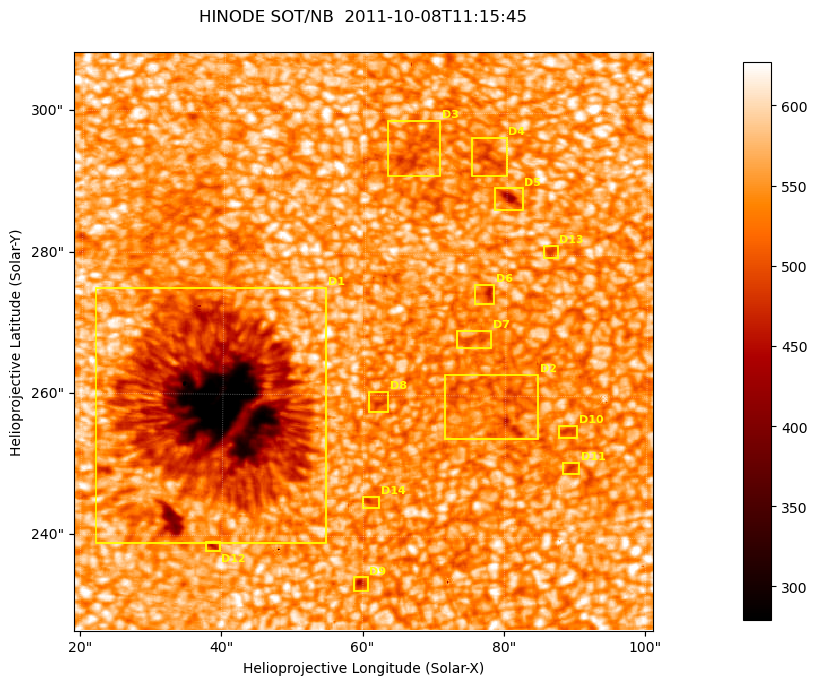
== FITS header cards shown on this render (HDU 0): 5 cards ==
TELESCOP= 'HINODE'
INSTRUME= 'SOT/NB'
DATE_OBS= '2011-10-08T11:15:45.792'
CTYPE1  = 'Solar-X'
CTYPE2  = 'Solar-Y'

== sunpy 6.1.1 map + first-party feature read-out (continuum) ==
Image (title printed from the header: HINODE SOT/NB  2011-10-08T11:15:45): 512 x 512 px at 0.16 arcsec/px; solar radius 960 arcsec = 6000 px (partial field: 0.2% of the solar disc is inside the frame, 100% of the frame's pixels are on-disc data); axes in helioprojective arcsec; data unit not stated in the header (colour bar unlabelled)
Orientation: roll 0.412 deg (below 1 deg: not rotated)
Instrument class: CONTINUUM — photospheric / low-chromospheric filtergram (TF Fe I 5576): granulation and sunspots, dark-feature search
Dark features (sunspots / pores): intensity divided by the frame's on-disc median (partial field: no limb-darkening profile); reference = the frame's on-disc median (the 8%-of-disc-diameter window exceeds this field); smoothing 3 px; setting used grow <= 0.94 with closing radius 1 px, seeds <= 0.88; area >= 65 px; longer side >= 6 px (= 0.96 arcsec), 3 px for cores <= 0.7; partial field; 14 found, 14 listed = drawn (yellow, D1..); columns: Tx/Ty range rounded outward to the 1 arcsec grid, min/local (2 s.f., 1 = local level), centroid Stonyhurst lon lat
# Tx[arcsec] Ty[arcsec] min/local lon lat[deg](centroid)
D1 22..55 238..276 0.45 +2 +22
D2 71..85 253..263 0.88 +5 +22
D3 63..71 291..299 0.86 +4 +24
D4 75..80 291..297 0.86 +5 +24
D5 78..83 286..290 0.75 +5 +24
D6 75..79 273..276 0.83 +5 +23
D7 73..78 266..270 0.9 +5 +22
D8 60..64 257..261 0.86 +4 +22
D9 58..61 232..235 0.81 +4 +20
D10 87..91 254..256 0.87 +6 +22
D11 88..91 249..251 0.87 +6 +21
D12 37..40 237..239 0.83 +2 +21
D13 85..88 279..282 0.88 +6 +23
D14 60..63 244..246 0.86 +4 +21